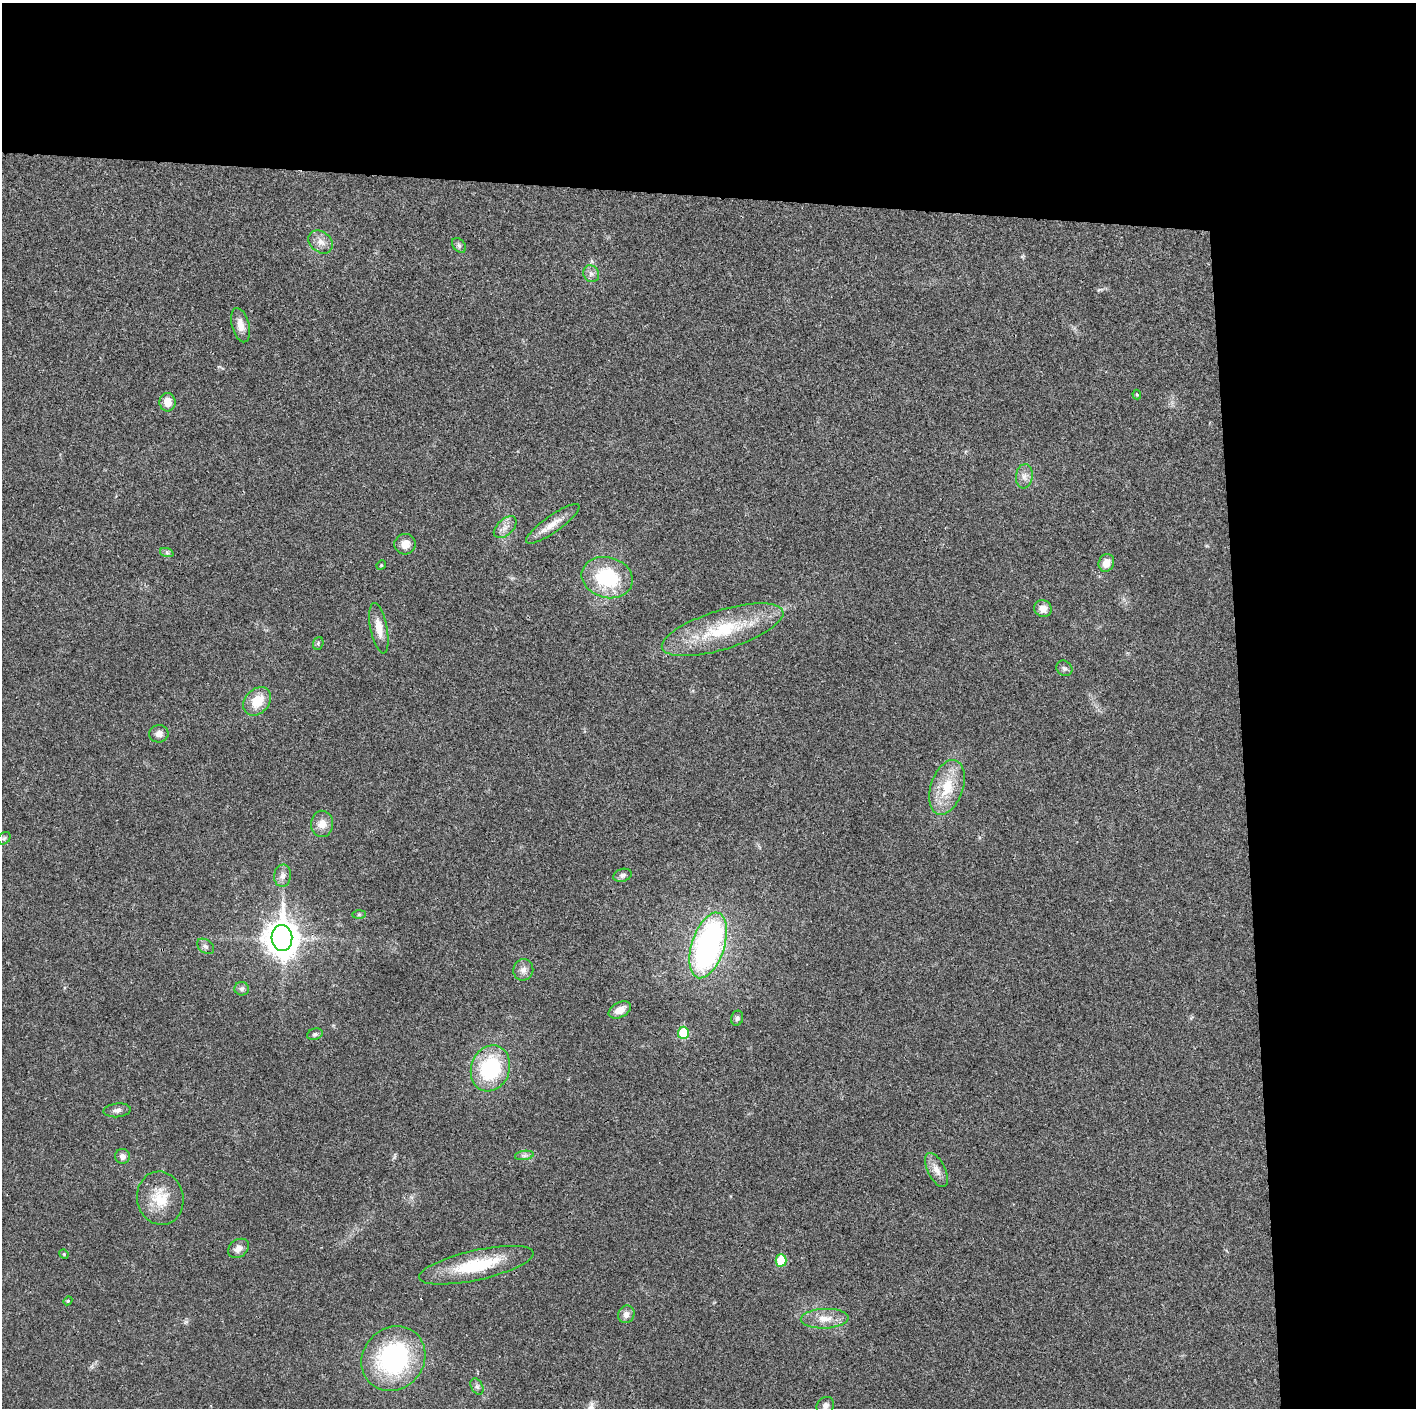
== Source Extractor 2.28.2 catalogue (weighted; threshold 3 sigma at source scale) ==
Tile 3 of 3 x 3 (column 3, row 1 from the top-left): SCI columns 2829-4242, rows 2817-4222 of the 4243 x 4225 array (HDU 1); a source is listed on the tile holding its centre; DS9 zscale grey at full resolution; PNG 1418 x 1410 px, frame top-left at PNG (2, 3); each listed source drawn as its Kron ellipse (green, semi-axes under 4 px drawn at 4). Shown black and unused: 24% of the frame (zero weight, under 3 of 4 exposures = <1% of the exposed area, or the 3 px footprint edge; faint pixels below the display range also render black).
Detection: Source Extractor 2.28.2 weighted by HDU 2 'WHT'; one run over the whole footprint, this tile lists its part. Background 0.0183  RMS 0.0039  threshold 0.0177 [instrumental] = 3 sigma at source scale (4.5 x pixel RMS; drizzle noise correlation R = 1.50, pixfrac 1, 0.05/0.05 arcsec/px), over >= 5 px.
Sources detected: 52; all 52 listed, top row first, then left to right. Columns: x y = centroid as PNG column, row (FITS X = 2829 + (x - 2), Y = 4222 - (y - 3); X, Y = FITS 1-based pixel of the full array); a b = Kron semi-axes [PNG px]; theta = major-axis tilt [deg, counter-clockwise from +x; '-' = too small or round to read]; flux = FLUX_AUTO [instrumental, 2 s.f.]
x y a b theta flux
320 242 13 10 -38 3
459 245 8 6 -50 0.96
591 274 9 7 -56 1.6
240 325 17 8 -75 3.6
1137 395 5 4 - 0.48
167 402 9 8 - 4.2
1024 476 12 8 82 2.4
553 524 32 8 35 5.4
505 527 13 8 42 2.6
405 544 11 10 - 3.6
167 553 7 4 -19 0.79
1106 563 9 7 68 3.9
381 565 5 4 - 0.44
607 578 26 20 -15 26
1043 608 9 8 - 3.2
379 628 25 8 -79 5.3
723 630 63 19 17 27
318 643 6 5 - 0.62
1064 668 8 7 - 1.1
257 701 16 12 48 8.5
159 734 9 8 - 2.1
947 787 28 16 72 12
322 824 13 11 -88 3.7
4 838 7 5 43 0.84
622 875 9 6 17 1.2
283 876 11 8 85 2.1
359 914 7 4 1 0.64
282 938 13 10 -88 690
708 945 34 16 72 100
206 946 9 6 -38 1.3
523 970 11 10 - 2.1
242 989 7 6 - 1.1
620 1010 12 7 29 3.5
737 1018 8 6 73 0.94
683 1033 6 5 - 14
315 1034 8 5 19 0.97
490 1068 23 19 70 32
117 1110 13 7 6 1.7
524 1155 9 4 8 1.1
122 1156 7 7 - 2.1
937 1170 18 9 -63 3.3
160 1198 27 23 -78 11
238 1248 11 8 37 2.5
64 1254 5 4 - 0.42
781 1260 6 5 - 12
476 1265 58 15 12 22
68 1301 4 4 - 0.45
626 1314 9 8 - 2.2
825 1319 24 10 2 5.4
393 1359 34 30 48 52
477 1386 9 5 -63 1.1
825 1405 9 8 - 1.8